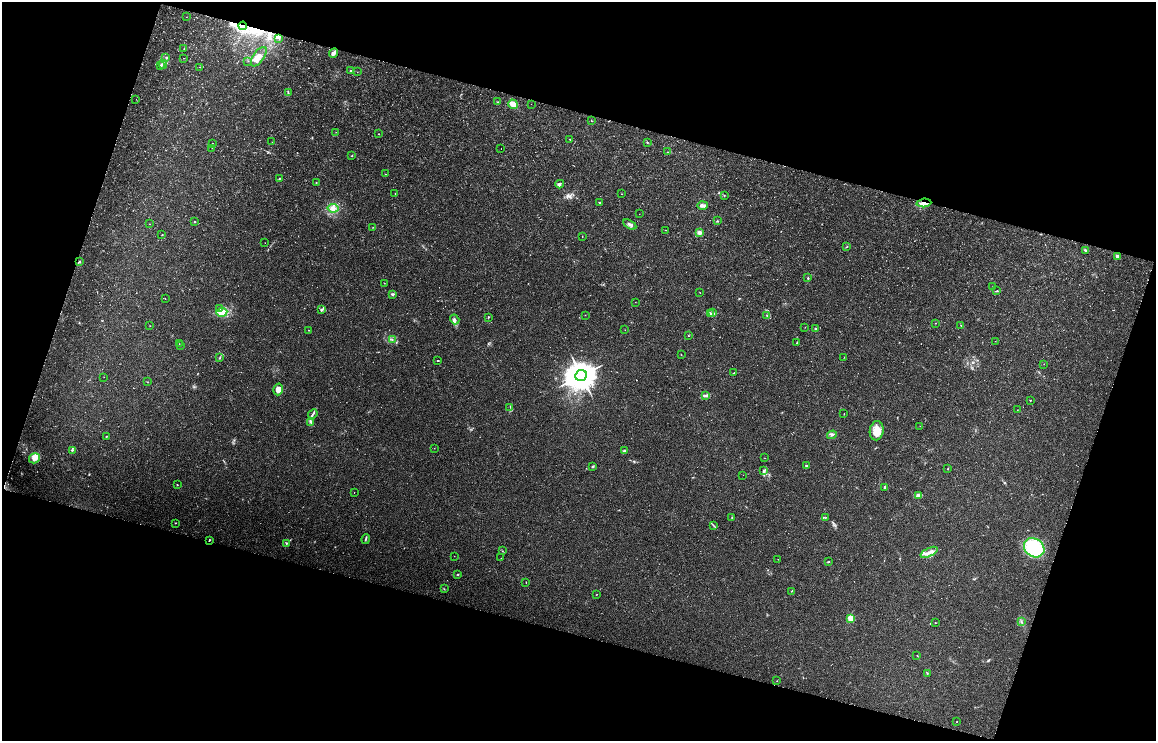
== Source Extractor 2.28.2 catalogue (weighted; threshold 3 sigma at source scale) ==
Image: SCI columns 7-4622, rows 277-3231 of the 4626 x 3478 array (HDU 1 of 3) = the unmasked area's bounding box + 8 px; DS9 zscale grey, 4 x 4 block average (1 PNG px = mean of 4 x 4 image px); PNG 1158 x 743 px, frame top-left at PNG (2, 2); each listed source drawn as its Kron ellipse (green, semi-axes under 4 px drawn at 4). Shown black and unused: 39% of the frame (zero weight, under 3 of 6 exposures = <1% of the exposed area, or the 3 px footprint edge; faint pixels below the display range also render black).
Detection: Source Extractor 2.28.2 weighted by HDU 2 'WHT'. Background 0.0446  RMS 0.0062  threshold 0.0252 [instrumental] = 3 sigma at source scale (4.09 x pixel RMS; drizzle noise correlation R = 1.36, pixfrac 0.8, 0.0396/0.0396 arcsec/px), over >= 5 px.
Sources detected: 166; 3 too faint to see at this stretch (4 x 4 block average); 2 inside a brighter object's white glare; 4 cosmic-ray / hot-pixel residue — neither listed nor drawn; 3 coinciding with a brighter row at this scale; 7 inside a brighter listed object's ellipse — not listed separately; the other 147 listed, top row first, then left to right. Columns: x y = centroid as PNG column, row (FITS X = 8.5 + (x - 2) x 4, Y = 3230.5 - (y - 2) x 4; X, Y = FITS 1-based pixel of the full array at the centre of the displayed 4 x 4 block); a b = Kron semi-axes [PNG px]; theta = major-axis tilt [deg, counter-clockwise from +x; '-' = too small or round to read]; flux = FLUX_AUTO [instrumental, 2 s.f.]
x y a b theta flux
186 17 2 2 - 0.62
243 26 4 2 - 7.1
279 38 3 2 - 2.6
184 48 2 2 - 1.4
333 53 5 2 - 22
166 57 2 2 - 1.7
259 57 11 5 55 25
184 58 2 2 - 0.76
248 61 2 2 - 0.83
163 64 4 2 - 4.5
161 66 2 2 - 2.6
200 67 2 2 - 0.61
350 71 3 2 - 2.6
357 72 2 2 - 0.61
288 92 3 2 - 2.4
136 99 2 2 - 0.51
498 102 4 2 - 2.6
513 104 5 3 - 44
531 104 2 2 - 0.48
592 121 2 2 - 1.4
336 132 2 2 - 0.58
378 134 2 2 - 1.2
570 139 2 2 - 1.7
272 142 2 2 - 0.52
647 142 2 2 - 1.8
212 143 2 2 - 0.91
212 148 2 2 - 0.63
501 149 2 2 - 0.89
667 152 2 2 - 1.5
352 156 2 2 - 1.7
385 174 2 2 - 0.82
279 179 4 2 - 2.4
316 182 2 2 - 1
560 184 4 3 - 6.7
395 194 2 2 - 0.68
622 194 2 2 - 1
724 196 2 2 - 1.3
600 203 3 2 - 2.4
924 203 7 4 6 18
702 205 5 3 - 13
333 208 5 3 - 11
639 214 2 2 - 0.65
717 221 2 2 - 1.8
194 222 2 2 - 4.8
149 224 2 2 - 0.78
630 224 7 3 -31 8.6
373 227 2 2 - 1.2
666 230 2 2 - 0.77
699 233 4 3 - 11
162 235 2 2 - 1.6
582 236 2 2 - 1.1
265 243 2 2 - 0.84
847 247 2 2 - 1.7
1086 250 3 2 - 3.3
1118 256 3 3 - 14
80 261 3 2 - 2.9
808 278 2 2 - 2.1
384 283 2 2 - 1.2
993 287 2 2 - 0.49
997 291 3 2 - 2.5
700 293 2 2 - 0.86
393 294 3 2 - 3.7
165 299 2 2 - 0.67
635 302 2 2 - 0.89
220 308 3 2 - 2.8
321 310 4 2 - 4.1
222 312 5 4 - 18
713 313 4 2 - 4.2
711 314 3 2 - 4.1
585 315 2 2 - 1.1
767 315 2 2 - 1.3
488 317 2 2 - 2.2
455 319 5 2 - 6.3
935 323 3 2 - 0.7
961 325 2 2 - 1.3
150 326 2 2 - 0.84
805 327 2 2 - 0.99
815 328 2 2 - 3.3
308 330 2 2 - 1.2
625 330 2 2 - 0.75
688 336 2 2 - 0.93
392 339 3 2 - 2.1
995 341 2 2 - 0.53
797 343 3 2 - 3.7
179 344 2 2 - 1.3
180 346 2 2 - 1.1
681 355 2 2 - 1.3
844 357 2 2 - 0.87
219 358 2 2 - 2.1
438 361 3 2 - 2.1
1044 364 2 2 - 0.77
734 373 2 2 - 2.8
581 375 6 5 - 4200
104 377 2 2 - 0.62
147 382 2 2 - 1.3
278 389 6 5 - 18
705 396 4 2 - 5.7
1030 400 2 2 - 2.4
510 407 2 2 - 0.87
1017 410 2 2 - 0.79
313 414 5 2 - 4.7
844 414 2 2 - 1
311 422 2 2 - 2.5
920 426 2 2 - 0.55
877 431 9 7 80 50
832 435 5 3 - 6.4
106 436 2 2 - 1.6
434 448 2 2 - 0.48
72 450 2 2 - 2.2
624 450 3 2 - 3.6
34 458 6 5 - 16
765 458 2 2 - 0.69
593 466 3 2 - 3.2
806 466 3 2 - 4
948 469 2 2 - 1.6
763 471 3 2 - 3.1
743 475 2 2 - 0.38
177 485 2 2 - 1.9
885 487 3 3 - 4.2
354 493 2 2 - 0.7
918 496 4 3 - 10
732 517 2 2 - 1.3
826 517 2 2 - 0.97
175 523 2 2 - 1.5
713 525 2 2 - 1.2
366 539 5 2 - 4.1
209 540 2 2 - 3.3
286 543 3 2 - 3.3
1034 548 11 9 -36 160
502 551 2 2 - 1.1
929 552 9 3 25 15
454 556 2 2 - 1.1
501 558 2 2 - 0.58
778 559 2 2 - 0.72
828 562 3 2 - 2.6
458 574 3 2 - 2
526 582 2 2 - 1.1
444 589 2 2 - 1.2
792 591 2 2 - 1.6
596 594 2 2 - 0.89
851 618 2 2 - 140
1021 622 4 2 - 2.9
935 623 2 2 - 1.1
917 655 2 2 - 1
927 673 2 2 - 2.4
777 681 2 2 - 0.63
957 722 2 2 - 2.1
Overlapping masked pixels (flux is a lower limit): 4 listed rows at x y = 243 26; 924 203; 80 261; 209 540
Diffuse or blended objects may show on this block-average render without a row.